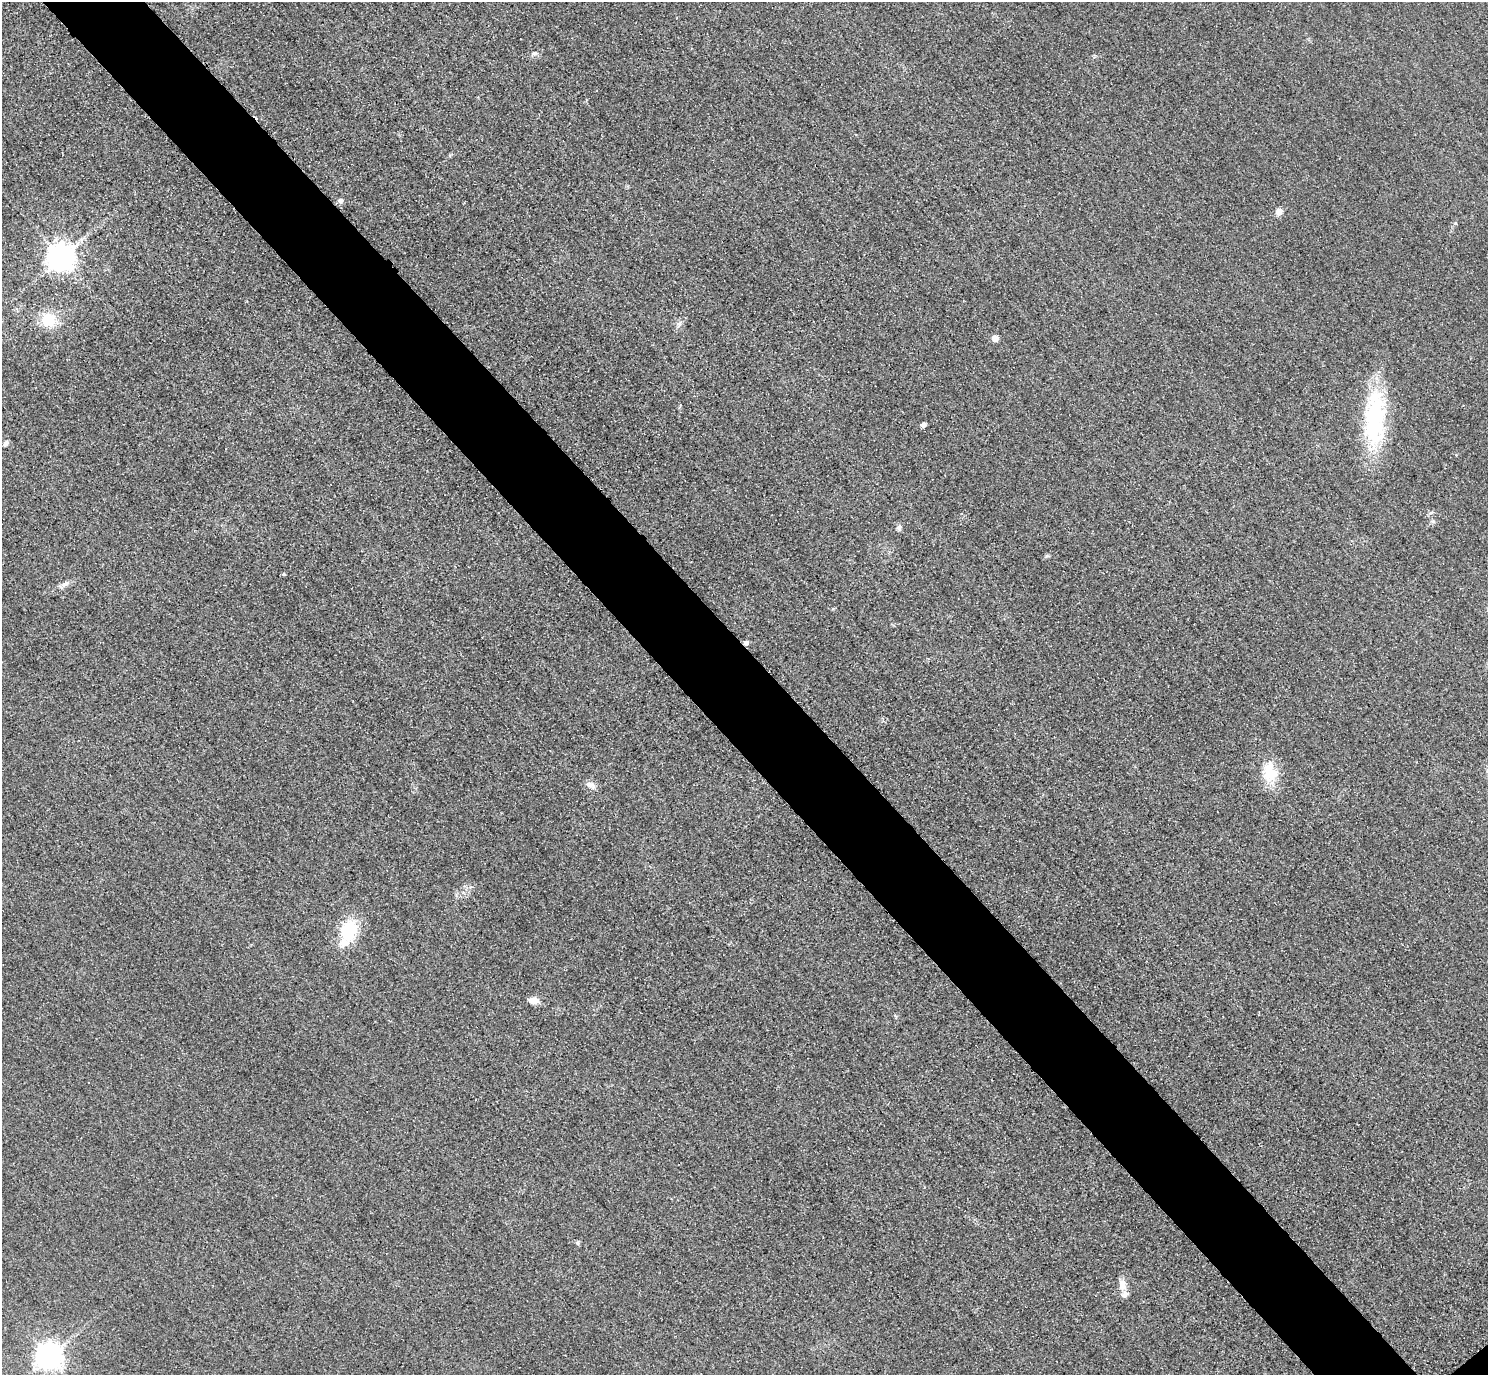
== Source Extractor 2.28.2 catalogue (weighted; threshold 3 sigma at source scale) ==
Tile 11 of 4 x 4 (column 3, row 3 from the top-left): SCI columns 3004-4489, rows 1558-2930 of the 6005 x 6003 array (HDU 1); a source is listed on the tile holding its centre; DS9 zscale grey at full resolution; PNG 1490 x 1377 px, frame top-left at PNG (2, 2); no overlay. Shown black and unused: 7% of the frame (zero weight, under 3 of 4 exposures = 3% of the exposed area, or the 3 px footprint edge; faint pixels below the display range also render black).
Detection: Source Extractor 2.28.2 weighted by HDU 2 'WHT'; one run over the whole footprint, this tile lists its part. Background 0.0521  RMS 0.016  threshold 0.0725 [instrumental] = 3 sigma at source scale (4.5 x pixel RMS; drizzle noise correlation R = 1.50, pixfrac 1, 0.05/0.05 arcsec/px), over >= 5 px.
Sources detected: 23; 1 inside a brighter object's white glare — not listed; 2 inside a brighter listed object's ellipse — not listed separately; the other 20 listed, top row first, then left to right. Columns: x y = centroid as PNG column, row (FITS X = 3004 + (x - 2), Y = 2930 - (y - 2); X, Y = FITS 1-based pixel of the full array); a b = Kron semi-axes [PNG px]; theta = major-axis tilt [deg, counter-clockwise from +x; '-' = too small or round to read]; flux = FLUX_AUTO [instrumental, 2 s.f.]
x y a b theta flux
535 53 8 4 30 3.1
340 201 8 7 - 4.6
1279 212 7 7 - 11
60 258 9 8 - 1800
48 320 16 14 13 45
995 338 5 5 - 16
1374 420 68 25 88 170
923 424 4 4 - 9
5 443 8 5 59 4.6
899 527 7 5 53 4.9
283 574 4 4 - 2
65 584 14 5 26 7.4
746 643 7 5 2 4.7
1269 771 31 17 84 39
591 785 16 8 -22 8.7
348 930 17 14 61 80
533 1000 8 6 -2 17
578 1243 6 5 - 2.8
1122 1285 14 10 -79 13
48 1357 8 8 - 1700
Overlapping masked pixels (flux is a lower limit): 1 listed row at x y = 746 643